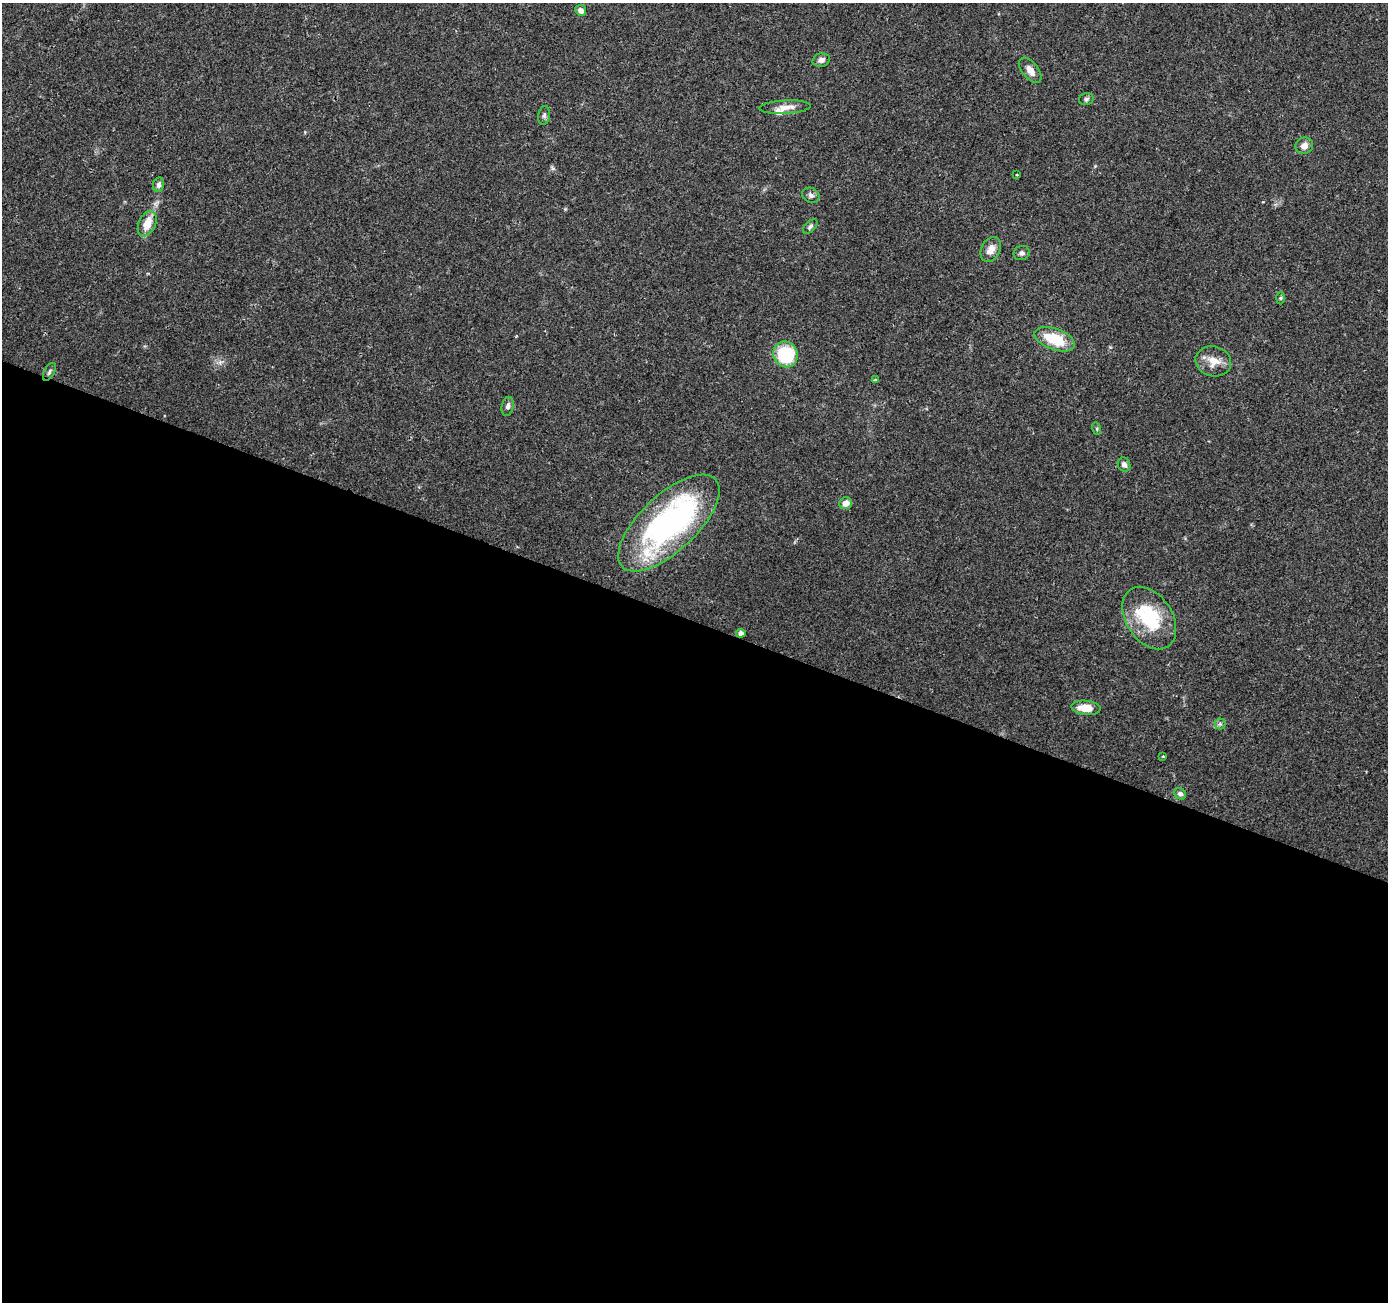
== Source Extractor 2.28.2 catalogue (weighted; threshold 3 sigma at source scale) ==
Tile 14 of 4 x 4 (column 2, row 4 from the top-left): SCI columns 1387-2772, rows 210-1509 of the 5551 x 5684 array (HDU 1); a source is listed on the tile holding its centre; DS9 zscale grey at full resolution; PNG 1390 x 1304 px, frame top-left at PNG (2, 3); each listed source drawn as its Kron ellipse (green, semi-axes under 4 px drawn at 4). Shown black and unused: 52% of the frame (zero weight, under 2 of 3 exposures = <1% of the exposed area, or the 3 px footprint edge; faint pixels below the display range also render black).
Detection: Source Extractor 2.28.2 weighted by HDU 2 'WHT'; one run over the whole footprint, this tile lists its part. Background 0.0336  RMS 0.0034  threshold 0.0155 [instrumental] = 3 sigma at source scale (4.5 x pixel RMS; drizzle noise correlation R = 1.50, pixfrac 1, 0.0396/0.0396 arcsec/px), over >= 5 px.
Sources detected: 34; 1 inside a brighter object's white glare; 1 cosmic-ray / hot-pixel residue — neither listed nor drawn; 1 inside a brighter listed object's ellipse — not listed separately; the other 31 listed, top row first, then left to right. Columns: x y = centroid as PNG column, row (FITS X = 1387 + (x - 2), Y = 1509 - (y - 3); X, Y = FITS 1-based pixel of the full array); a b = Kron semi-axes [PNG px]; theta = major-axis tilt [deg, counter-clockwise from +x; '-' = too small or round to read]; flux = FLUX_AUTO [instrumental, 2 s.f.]
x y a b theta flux
581 10 5 5 - 1.8
821 60 9 6 15 1.4
1030 70 15 8 -52 2.9
1086 99 7 6 - 0.76
785 107 26 6 3 3.1
544 115 9 6 82 0.88
1304 146 9 8 - 2.2
1017 175 3 2 - 0.25
158 185 7 5 79 1.1
811 195 9 7 -31 1.2
147 224 13 8 65 5.4
810 227 9 5 46 0.85
991 249 13 9 63 3
1022 253 8 7 - 1.2
1280 298 6 4 88 0.47
1055 339 21 10 -20 12
786 354 13 12 - 21
1213 361 18 15 -15 5.1
49 372 10 5 61 0.89
875 380 3 3 - 0.5
508 406 9 6 77 1.3
1097 429 6 4 -72 0.46
1124 464 7 6 - 1.3
846 503 6 6 - 2.6
669 523 64 28 43 96
1149 618 34 23 -56 22
741 633 4 4 - 1.6
1086 708 14 7 -5 5.5
1220 724 5 5 - 0.75
1163 756 3 3 - 0.83
1180 794 6 5 - 1.1